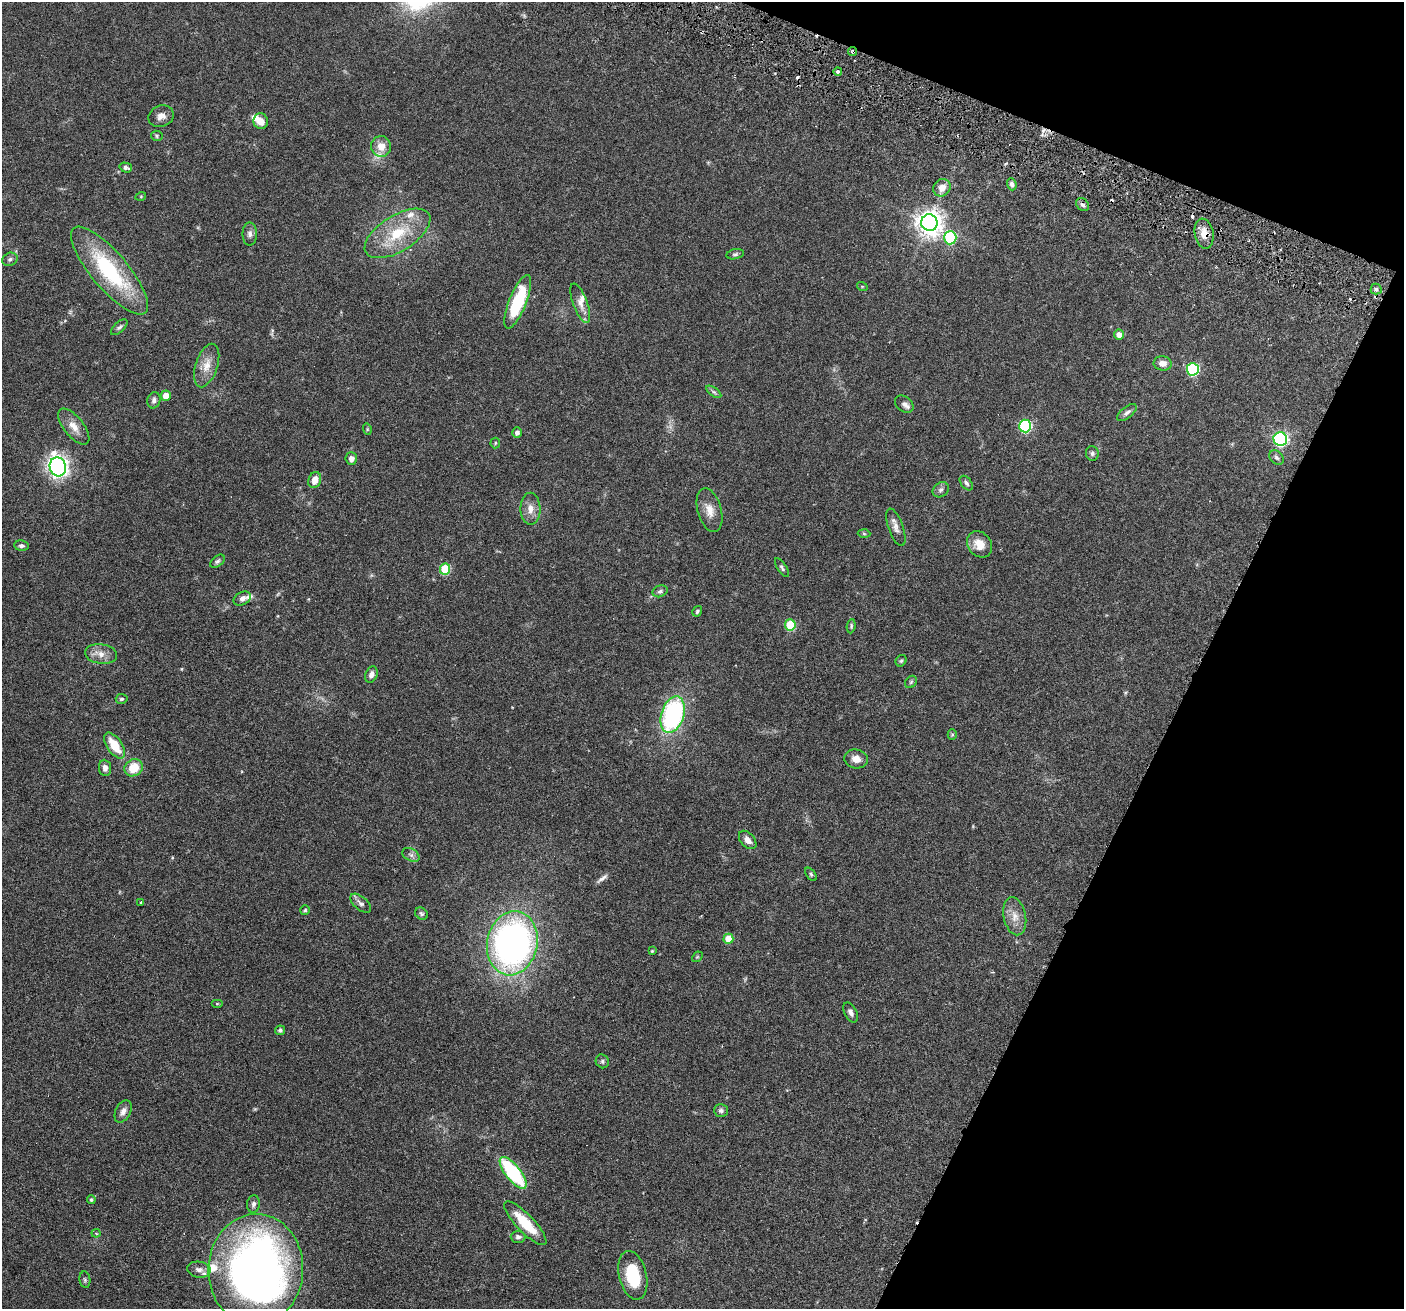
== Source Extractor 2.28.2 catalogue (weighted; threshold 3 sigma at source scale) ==
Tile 8 of 4 x 4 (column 4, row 2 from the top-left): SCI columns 4240-5641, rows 2948-4254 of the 5669 x 5762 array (HDU 1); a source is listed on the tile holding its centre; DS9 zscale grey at full resolution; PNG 1406 x 1311 px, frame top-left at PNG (2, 2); each listed source drawn as its Kron ellipse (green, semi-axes under 4 px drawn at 4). Shown black and unused: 20% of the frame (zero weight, under 3 of 6 exposures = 3% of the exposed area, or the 3 px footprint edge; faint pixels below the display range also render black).
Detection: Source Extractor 2.28.2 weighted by HDU 2 'WHT'; one run over the whole footprint, this tile lists its part. Background 0.054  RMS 0.0031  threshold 0.0128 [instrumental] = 3 sigma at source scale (4.09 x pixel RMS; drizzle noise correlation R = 1.36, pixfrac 0.8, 0.05/0.05 arcsec/px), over >= 5 px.
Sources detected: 113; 6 cosmic-ray / hot-pixel residue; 1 long thin detection or spike segment (spike, bleed or trail) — neither listed nor drawn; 7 inside a brighter listed object's ellipse — not listed separately; the other 99 listed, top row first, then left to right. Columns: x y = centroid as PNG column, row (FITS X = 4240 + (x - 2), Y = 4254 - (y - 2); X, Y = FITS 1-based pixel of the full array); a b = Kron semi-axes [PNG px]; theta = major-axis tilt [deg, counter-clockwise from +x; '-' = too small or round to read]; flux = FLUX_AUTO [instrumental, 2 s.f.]
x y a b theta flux
853 52 4 4 - 0.54
838 72 4 4 - 0.58
161 116 13 10 21 1.9
261 121 8 7 - 2.6
157 136 6 5 - 0.42
381 146 10 10 - 3
126 167 6 5 - 0.79
1012 184 6 4 -70 0.82
942 188 9 8 - 2.4
141 196 5 3 - 0.25
1083 205 7 5 -43 0.83
929 223 8 8 - 300
397 233 37 18 32 12
250 234 11 7 -90 1.2
1204 234 15 9 -79 3.1
950 238 6 6 - 22
735 254 9 5 12 0.57
10 259 8 6 26 0.82
109 271 55 18 -50 28
862 286 5 3 - 0.25
1376 289 5 5 - 0.62
518 302 28 8 68 18
580 303 21 7 -69 2.3
119 327 10 5 44 0.71
1119 335 5 5 - 1.8
1163 363 9 7 -6 2
207 365 23 11 72 3.8
1193 369 6 6 - 35
714 392 8 4 -35 0.65
166 396 5 5 - 2.6
154 400 8 6 76 0.96
904 404 10 7 -38 1.2
1127 412 12 5 39 0.96
1025 426 6 6 - 34
74 427 21 10 -51 3.1
367 429 6 3 -73 0.35
517 433 5 5 - 0.87
1280 439 7 6 - 68
495 443 5 4 - 0.35
1092 453 7 6 - 0.7
1276 457 8 6 -44 0.73
351 459 6 5 - 1.3
58 467 9 8 - 97
315 480 8 6 71 2.7
966 483 8 5 -51 0.69
941 490 9 7 35 0.81
530 509 16 10 -89 2.6
709 510 22 12 -74 3.4
896 527 20 7 -70 1.8
864 534 6 4 -3 0.34
980 544 14 11 -51 4
21 546 7 5 -6 0.74
217 561 8 5 39 0.65
782 568 11 4 -56 0.62
445 569 5 5 - 17
660 591 8 5 20 0.72
242 598 9 6 28 1.3
697 611 6 4 57 0.47
790 625 6 5 - 14
851 626 7 4 83 0.44
101 654 16 10 -8 2.6
901 661 6 5 - 0.46
371 675 8 6 69 1.1
911 682 7 5 46 0.51
122 699 6 5 - 0.55
673 715 19 11 72 43
952 735 5 4 - 0.36
115 745 15 7 -56 6.8
856 759 12 9 -14 2.2
105 768 8 6 -83 1.4
133 768 9 8 - 5.7
748 840 11 7 -48 1.6
411 855 9 6 -30 0.94
811 874 7 4 -53 0.49
141 902 3 3 - 0.22
361 903 12 6 -40 1.1
305 910 5 5 - 0.41
421 914 7 5 -39 0.57
1015 916 19 11 -78 3.2
728 939 5 5 - 6.1
512 943 32 25 78 110
652 951 4 3 - 0.26
697 957 6 4 43 0.35
217 1004 6 4 0 0.29
851 1012 11 6 -62 1.1
280 1030 5 5 - 0.57
602 1061 7 6 - 0.68
721 1110 7 6 - 0.81
123 1111 12 7 62 1.5
513 1173 19 7 -51 25
91 1200 4 4 - 0.57
253 1204 8 6 84 0.97
525 1223 29 8 -46 9.7
96 1233 4 4 - 0.38
518 1237 7 6 - 0.92
256 1269 55 47 87 180
199 1270 11 8 -9 1.5
633 1275 25 14 -76 13
85 1280 8 5 -80 0.51
Overlapping masked pixels (flux is a lower limit): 2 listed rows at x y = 853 52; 1204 234